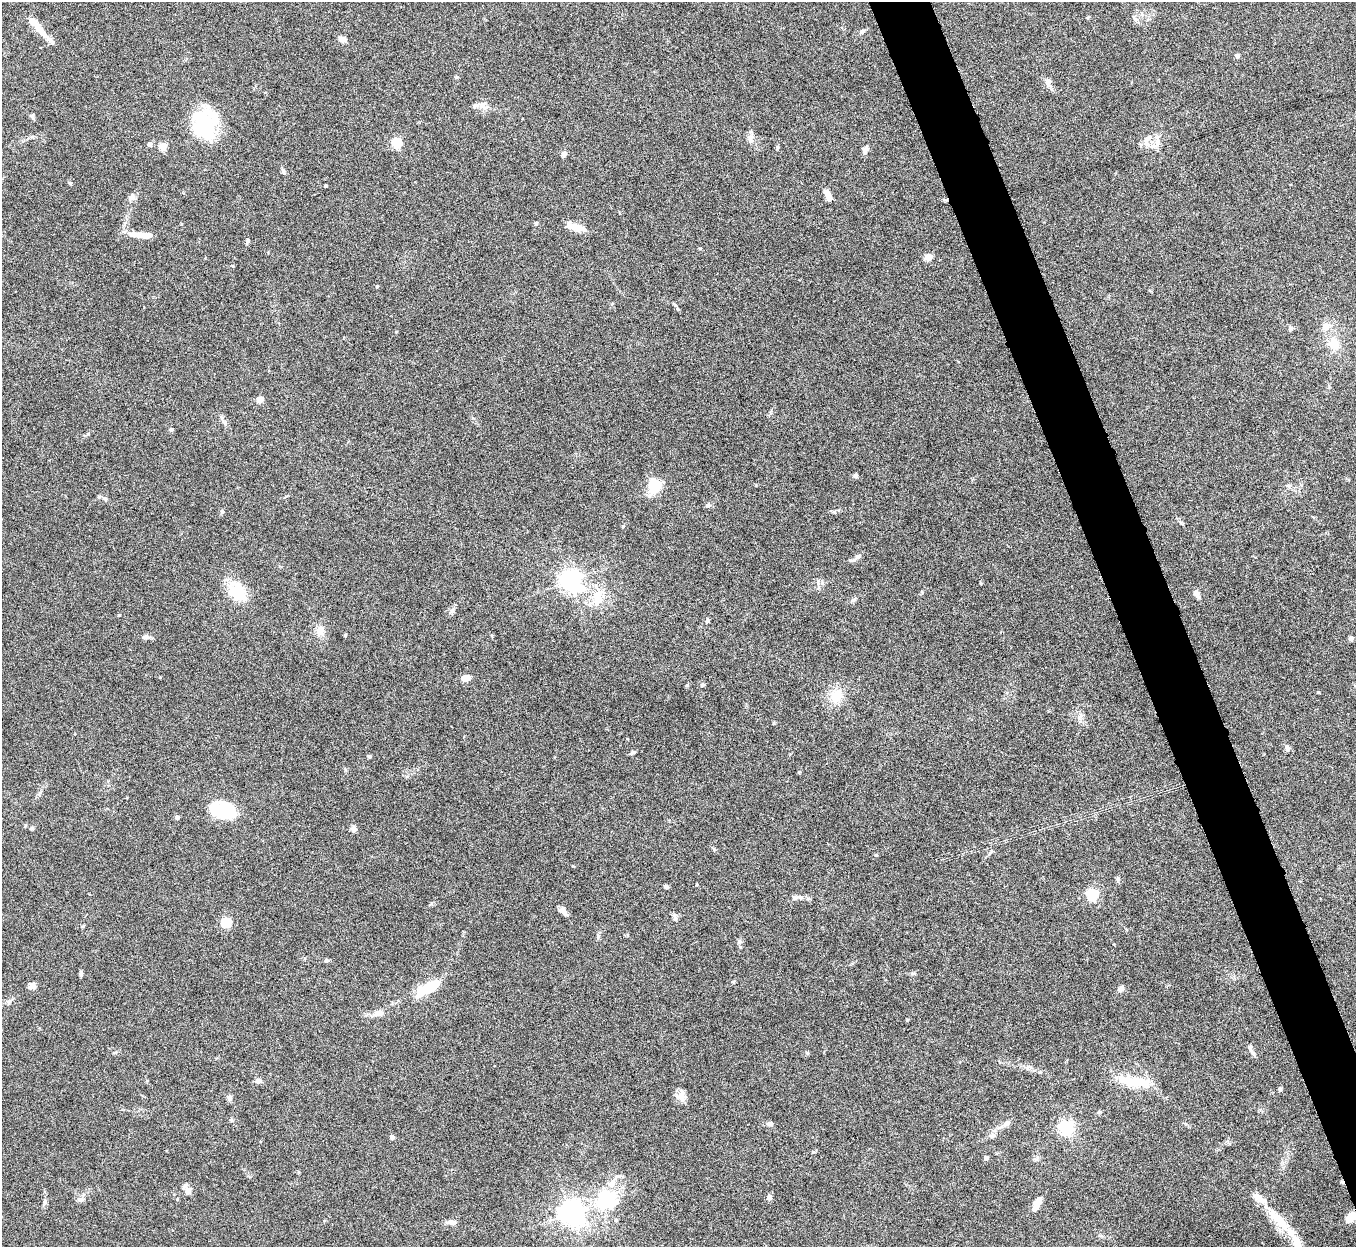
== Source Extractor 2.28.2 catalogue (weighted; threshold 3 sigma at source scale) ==
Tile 6 of 4 x 4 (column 2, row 2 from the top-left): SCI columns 1356-2709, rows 2639-3883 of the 5420 x 5405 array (HDU 1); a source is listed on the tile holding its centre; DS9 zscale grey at full resolution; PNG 1358 x 1249 px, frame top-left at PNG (2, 2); no overlay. Shown black and unused: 4% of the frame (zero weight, under 5 of 10 exposures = <1% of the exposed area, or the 3 px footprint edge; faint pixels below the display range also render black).
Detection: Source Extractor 2.28.2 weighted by HDU 2 'WHT'; one run over the whole footprint, this tile lists its part. Background 0.142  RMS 0.0056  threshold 0.023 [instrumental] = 3 sigma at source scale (4.09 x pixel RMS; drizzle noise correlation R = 1.36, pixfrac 0.8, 0.05/0.05 arcsec/px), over >= 5 px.
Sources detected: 120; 4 inside a brighter object's white glare — not listed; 10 inside a brighter listed object's ellipse — not listed separately; the other 106 listed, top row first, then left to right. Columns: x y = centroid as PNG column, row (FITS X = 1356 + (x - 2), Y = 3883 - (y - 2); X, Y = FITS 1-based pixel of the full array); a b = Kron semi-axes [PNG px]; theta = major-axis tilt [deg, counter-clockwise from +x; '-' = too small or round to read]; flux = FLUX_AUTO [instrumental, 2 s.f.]
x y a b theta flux
1134 17 11 4 -51 1.1
39 29 28 10 -51 7.3
862 31 8 5 36 1.2
342 39 8 6 -13 2.7
1237 55 4 4 - 1.6
456 77 5 4 - 0.65
1048 81 12 7 88 2.2
483 105 15 9 -49 3.2
32 116 7 5 -74 1
204 125 28 20 -76 40
750 138 13 7 -84 2.5
1148 138 15 8 39 4.3
397 143 5 5 - 33
1157 143 12 6 -82 3
150 144 4 4 - 2.2
163 146 5 4 - 16
865 149 9 7 62 2
564 154 8 6 40 1.2
283 170 9 4 -66 1.1
326 185 3 3 - 0.6
828 194 11 5 -67 4.8
132 198 9 5 -6 1.6
536 223 5 5 - 0.77
576 227 24 8 -15 6.1
140 235 30 6 -4 6.7
248 241 7 5 88 0.86
928 257 5 5 - 12
678 309 6 3 -70 0.63
1326 326 11 10 - 4.3
1290 328 7 6 - 1.1
396 332 3 3 - 0.47
1334 343 14 12 -54 8.8
260 400 6 5 - 4.4
224 422 10 4 -57 1.5
171 429 5 5 - 1
855 476 6 5 - 0.95
655 485 19 15 -79 11
105 499 8 5 -37 1.2
708 505 7 5 15 1.2
222 512 6 4 -72 0.65
858 556 9 7 24 1.8
570 580 8 7 - 320
234 590 22 20 76 15
1196 593 8 8 - 1.7
598 598 25 13 79 11
853 600 8 4 35 1.1
452 610 9 5 62 1.5
707 621 7 4 71 0.78
320 631 14 11 -71 4.4
345 635 3 3 - 0.65
146 637 10 7 -10 1.8
1351 638 6 5 - 1.4
465 678 8 6 -1 4.4
702 685 6 5 - 1
836 696 13 12 - 10
1080 716 7 4 72 1.4
1287 748 9 6 -61 1.5
633 752 7 4 22 0.98
369 756 4 4 - 0.72
799 772 4 4 - 0.45
224 811 25 16 -20 30
177 817 4 4 - 1.8
31 828 5 5 - 0.82
354 829 8 7 - 1.7
876 855 5 4 - 0.54
666 887 5 4 - 1.4
1092 894 5 5 - 59
799 897 11 6 -3 2
564 912 13 6 -52 2.6
675 917 10 5 -77 1.3
226 922 5 5 - 30
82 926 6 4 20 0.65
739 941 7 5 22 0.99
326 960 5 5 - 1.1
912 973 8 3 5 0.78
81 974 6 4 -82 1.2
733 982 5 4 - 0.54
32 985 10 7 46 2
428 987 26 9 30 19
1121 988 8 6 52 2
9 1001 8 6 37 1.5
378 1013 13 8 28 3.1
1250 1048 9 6 -77 1.7
258 1081 8 6 3 1.9
1133 1081 41 11 -7 16
1280 1089 5 4 - 0.9
682 1097 14 9 -79 4
229 1098 8 7 - 1.7
1099 1112 5 4 - 0.71
231 1120 6 3 -70 0.66
770 1123 7 5 -1 1.8
1006 1124 11 7 34 2.1
1066 1128 6 6 - 140
392 1137 5 4 - 1.3
986 1158 4 4 - 2.1
188 1191 10 7 68 2.6
769 1197 6 6 - 2
81 1200 8 7 - 1.8
604 1201 41 17 52 28
44 1202 10 4 79 1.2
1037 1203 15 6 65 6.1
571 1213 8 8 - 370
1276 1217 43 13 -46 16
1351 1218 14 8 48 5.1
616 1220 5 5 - 0.79
451 1222 12 6 -1 2.4
Overlapping masked pixels (flux is a lower limit): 1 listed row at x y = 1351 1218
Unlisted compact peaks at least as high as the median listed source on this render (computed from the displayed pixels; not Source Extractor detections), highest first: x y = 1318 692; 377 286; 70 183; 834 512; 623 526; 687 685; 573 866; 714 849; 774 723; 119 615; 813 1152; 88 434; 233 266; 907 1020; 981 583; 922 592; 807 1053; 598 936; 345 770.